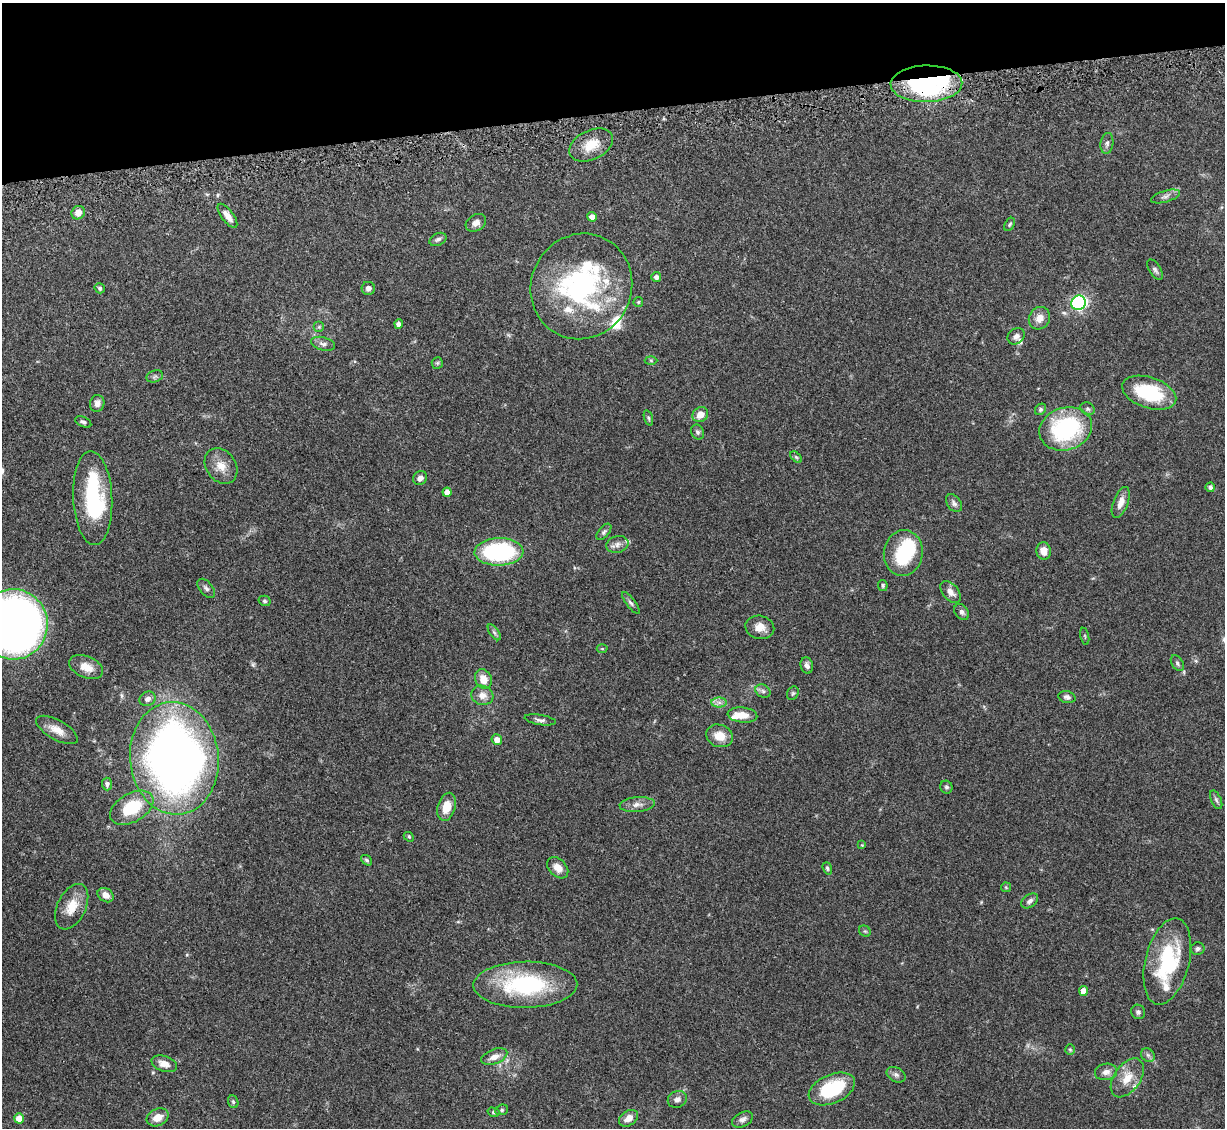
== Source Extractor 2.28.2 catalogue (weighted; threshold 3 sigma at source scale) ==
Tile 3 of 4 x 4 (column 3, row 1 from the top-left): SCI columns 2560-3782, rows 3587-4712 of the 5092 x 5004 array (HDU 1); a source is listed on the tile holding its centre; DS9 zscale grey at full resolution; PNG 1227 x 1130 px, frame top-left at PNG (2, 3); each listed source drawn as its Kron ellipse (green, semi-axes under 4 px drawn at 4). Shown black and unused: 10% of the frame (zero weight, under 3 of 5 exposures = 4% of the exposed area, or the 3 px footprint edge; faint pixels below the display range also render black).
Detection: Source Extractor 2.28.2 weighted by HDU 2 'WHT'; one run over the whole footprint, this tile lists its part. Background 0.0707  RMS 0.0033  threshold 0.0149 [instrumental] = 3 sigma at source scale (4.5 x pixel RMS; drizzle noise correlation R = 1.50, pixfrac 1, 0.05/0.05 arcsec/px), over >= 5 px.
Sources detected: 122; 3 inside a brighter object's white glare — neither listed nor drawn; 8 inside a brighter listed object's ellipse — not listed separately; the other 111 listed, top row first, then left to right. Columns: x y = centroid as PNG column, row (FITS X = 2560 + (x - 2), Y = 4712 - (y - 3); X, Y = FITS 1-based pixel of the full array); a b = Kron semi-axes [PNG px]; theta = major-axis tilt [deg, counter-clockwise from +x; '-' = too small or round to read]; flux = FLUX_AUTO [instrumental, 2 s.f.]
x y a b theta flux
926 84 36 18 1 53
1107 143 10 6 81 1.1
591 145 23 14 26 6.4
1165 196 15 5 17 1.3
78 213 7 6 - 2.6
227 216 14 6 -53 2.8
592 217 5 4 - 2.4
476 223 11 8 31 1.9
1010 224 7 4 58 0.53
438 239 9 6 25 0.94
1155 269 11 5 -58 1
656 277 5 5 - 1.3
581 286 53 50 65 57
100 288 5 5 - 0.65
368 288 6 6 - 1.2
638 302 5 4 - 0.42
1079 303 7 7 - 53
1039 318 12 10 56 3
399 324 4 4 - 1.8
319 327 5 5 - 0.55
1016 336 9 7 39 1.5
323 344 12 6 -16 1.3
651 360 6 4 -2 0.43
437 363 6 5 - 0.54
155 376 8 5 18 0.81
1149 393 28 15 -19 20
97 403 8 7 - 1.5
1041 409 6 5 - 0.7
1088 409 7 6 - 0.72
700 415 8 7 - 3.3
648 418 8 4 -72 0.52
83 422 8 5 -26 0.83
1066 429 27 21 17 36
697 432 8 6 -62 0.87
796 457 7 4 -44 0.5
221 466 19 15 -54 4.7
420 478 7 6 - 1.6
1210 487 5 4 - 1
447 492 4 4 - 2.4
93 498 47 19 -87 33
1121 502 16 7 69 2.8
954 503 10 6 -54 1.1
604 532 9 5 51 0.83
617 544 11 8 15 1.8
1044 551 8 7 - 3
499 552 24 14 2 40
903 553 23 19 83 19
883 585 5 4 - 0.55
206 588 11 6 -50 1.1
951 592 13 8 -49 2.3
264 601 6 5 - 0.59
631 603 13 4 -53 0.93
962 612 9 6 -51 1
14 624 35 34 - 260
760 627 14 11 -14 3.5
494 632 9 4 -55 0.79
1085 636 8 3 -77 0.39
602 649 5 3 - 0.34
1177 663 9 5 -59 0.88
807 666 8 6 -74 1.5
86 667 18 10 -22 4.3
483 679 10 8 -67 3.8
763 691 8 6 -30 1
793 693 7 5 62 0.55
482 695 11 9 -17 2.8
1067 697 8 6 -15 1
147 699 8 7 - 1.5
719 702 7 5 0 1.2
742 715 15 7 -5 4.3
540 720 16 5 -9 1.2
57 730 23 9 -29 3.9
719 736 14 11 -19 4.8
497 739 5 5 - 2.3
174 758 56 44 -84 240
107 784 6 5 - 0.9
946 787 6 6 - 0.66
1216 800 10 5 -65 0.81
637 804 17 7 5 2.3
446 807 14 8 74 5.2
132 808 23 14 30 15
409 837 5 4 - 0.45
862 845 4 4 - 0.33
367 860 6 4 -40 0.54
558 868 12 8 -46 2.8
827 868 6 4 -71 0.58
1006 887 5 4 - 0.38
106 895 8 6 -35 2.5
1030 901 9 6 35 1.2
72 907 24 14 64 6.5
865 931 6 5 - 0.48
1198 949 7 6 - 0.92
1167 961 44 22 76 27
525 985 52 23 1 35
1083 991 5 4 - 3.3
1138 1012 7 7 - 0.85
1070 1049 5 5 - 0.42
1148 1055 7 6 - 0.9
494 1057 13 7 21 2.6
164 1064 13 7 -18 2.8
1106 1072 11 8 10 2
896 1075 10 7 -28 1.2
1127 1078 22 13 55 5.7
832 1089 24 14 24 19
677 1099 10 8 24 1.4
233 1102 6 5 - 0.55
502 1110 6 5 - 0.55
493 1112 6 4 -15 0.48
158 1117 11 8 25 3.7
19 1118 5 5 - 4.6
629 1118 10 7 33 2.5
743 1119 11 7 28 1.3
Overlapping masked pixels (flux is a lower limit): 2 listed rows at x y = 926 84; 72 907
Isophote crosses this tile's border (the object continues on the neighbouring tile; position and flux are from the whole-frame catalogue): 1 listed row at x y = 14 624